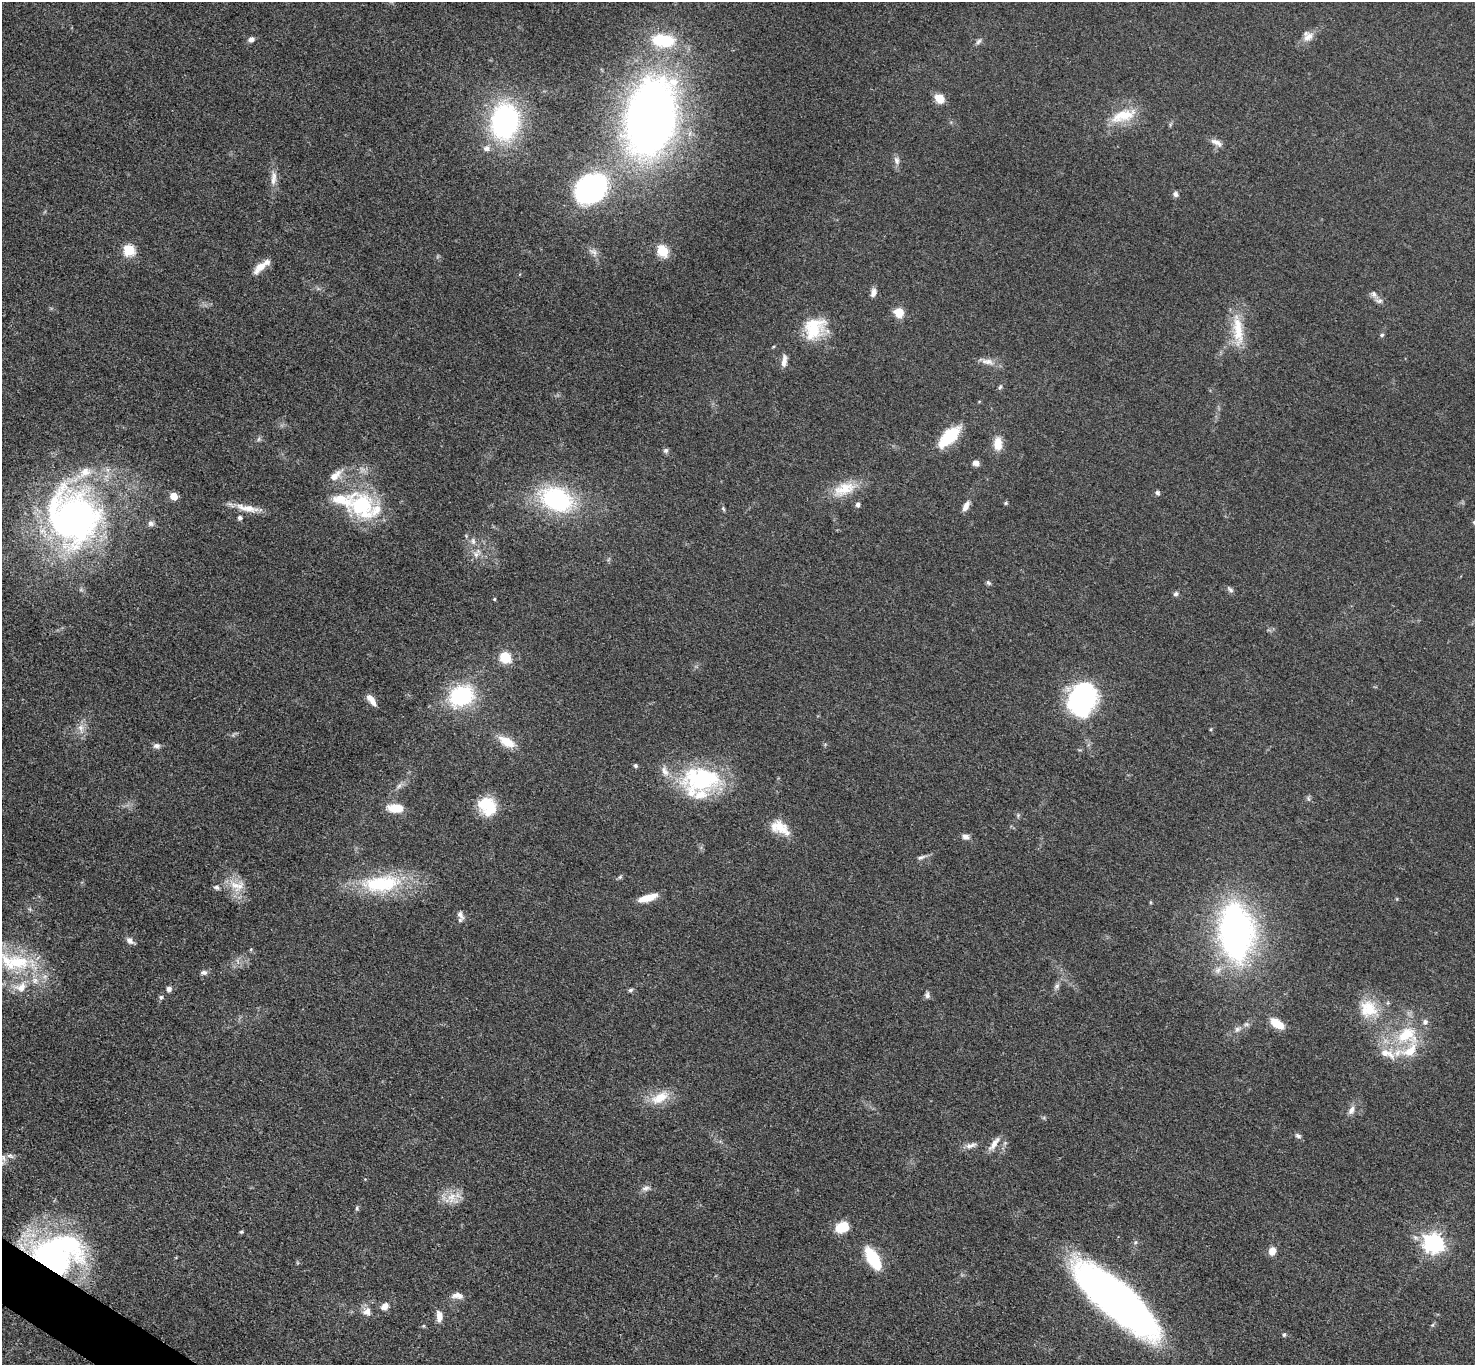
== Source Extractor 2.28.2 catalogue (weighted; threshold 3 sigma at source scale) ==
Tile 7 of 4 x 4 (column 3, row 2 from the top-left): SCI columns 2958-4430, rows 2888-4250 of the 5911 x 5916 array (HDU 1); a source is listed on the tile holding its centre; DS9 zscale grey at full resolution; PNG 1477 x 1367 px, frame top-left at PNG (2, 2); no overlay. Shown black and unused: <1% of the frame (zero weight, under 3 of 5 exposures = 1% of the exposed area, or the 3 px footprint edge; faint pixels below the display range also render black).
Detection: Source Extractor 2.28.2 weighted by HDU 2 'WHT'; one run over the whole footprint, this tile lists its part. Background 0.0533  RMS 0.0058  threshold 0.0262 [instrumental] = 3 sigma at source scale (4.5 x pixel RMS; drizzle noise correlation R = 1.50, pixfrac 1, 0.05/0.05 arcsec/px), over >= 5 px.
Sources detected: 124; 13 inside a brighter listed object's ellipse — not listed separately; the other 111 listed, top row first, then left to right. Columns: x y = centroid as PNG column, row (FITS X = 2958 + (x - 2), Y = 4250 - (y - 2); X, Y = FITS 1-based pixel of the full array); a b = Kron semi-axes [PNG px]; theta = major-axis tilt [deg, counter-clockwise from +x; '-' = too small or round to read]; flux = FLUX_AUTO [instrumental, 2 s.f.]
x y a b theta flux
1308 37 15 9 38 5.2
251 39 8 6 15 2.3
663 40 34 18 -6 29
978 41 10 6 53 1.7
939 98 10 8 -43 9.2
1123 116 37 15 18 18
650 118 44 26 78 760
505 121 31 24 82 120
1216 142 17 7 -27 3.6
486 148 10 8 4 3
897 160 12 7 -74 2.7
273 178 22 8 86 5.4
590 189 22 18 35 160
1175 194 7 6 - 1.9
129 250 6 6 - 50
663 251 12 10 -60 13
594 252 13 8 -56 3.2
260 267 21 9 43 7
873 292 9 6 79 3.2
1374 294 9 7 -71 2.2
1379 301 11 7 0 2.2
899 312 9 9 - 9.1
814 328 29 23 50 24
1238 330 47 13 -85 19
1382 335 5 5 - 1.2
784 361 15 6 82 3.9
987 362 20 8 -10 4.7
1000 387 6 5 - 1
949 437 30 13 44 23
259 439 7 4 71 1
998 444 18 10 -89 7.9
666 451 7 6 - 1.4
976 463 8 6 -2 2.9
844 489 34 16 23 16
1157 493 6 5 - 1.5
173 496 5 5 - 11
556 500 31 21 -23 74
1006 503 5 4 - 0.87
858 505 6 5 - 1.7
362 506 42 33 -56 50
966 506 14 7 61 3.5
247 508 34 9 -13 9.1
723 509 6 5 - 0.92
73 517 69 59 -62 240
240 518 5 5 - 1.7
151 523 9 7 -2 2
473 541 10 6 -75 2.2
476 553 16 8 52 4.5
988 583 8 5 -44 1.1
1230 590 10 6 -34 1.7
1176 594 7 6 - 1.4
494 599 4 3 - 0.61
505 657 9 8 - 19
461 696 22 17 25 58
1083 699 32 26 68 93
371 700 15 6 -53 5.2
81 728 14 8 -80 4.4
1211 729 5 3 - 0.56
507 742 24 11 -30 10
156 746 9 7 -2 2.3
635 766 5 5 - 0.99
701 779 48 32 7 68
399 786 8 5 45 1.7
1308 799 8 3 -71 0.98
487 806 23 19 -44 20
396 808 15 8 -2 13
780 828 27 14 -29 12
965 837 9 7 -4 2.6
921 857 13 5 21 2
620 877 7 4 45 0.97
381 884 53 22 6 47
235 885 20 15 -28 11
216 887 7 6 - 1.6
648 898 21 7 17 10
460 915 13 7 -61 2.9
1236 931 47 27 -85 240
130 941 11 7 -39 2.7
14 961 63 24 -13 47
204 973 10 6 -6 1.9
1057 986 8 6 34 1.7
169 989 7 7 - 2.1
630 990 6 5 - 1.2
927 995 9 6 90 1.7
161 997 6 6 - 1.3
1368 1009 24 24 - 19
1246 1024 8 6 0 1.7
1277 1024 15 8 -35 11
1237 1029 10 6 36 2.5
1407 1035 32 25 8 34
660 1097 28 14 29 13
1351 1110 12 7 61 3.3
1298 1136 9 6 -26 1.6
994 1144 22 7 54 5.1
971 1145 17 7 16 3.4
10 1156 10 6 -22 2.1
646 1188 11 7 16 2.6
451 1197 16 12 67 8.5
357 1208 7 3 82 0.96
842 1227 13 11 19 13
241 1232 5 4 - 0.8
1433 1243 8 7 - 300
1272 1251 9 7 73 5.1
56 1254 49 37 16 190
873 1258 16 8 -60 45
457 1296 15 8 -5 3.9
1117 1300 76 23 -41 430
385 1306 10 8 43 3.8
367 1311 12 10 48 4.4
439 1316 13 7 -86 5.1
1432 1325 6 4 43 0.83
1284 1335 6 6 - 1.2
Overlapping masked pixels (flux is a lower limit): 1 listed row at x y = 56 1254
Isophote crosses this tile's border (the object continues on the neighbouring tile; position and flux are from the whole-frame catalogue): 1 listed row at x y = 14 961